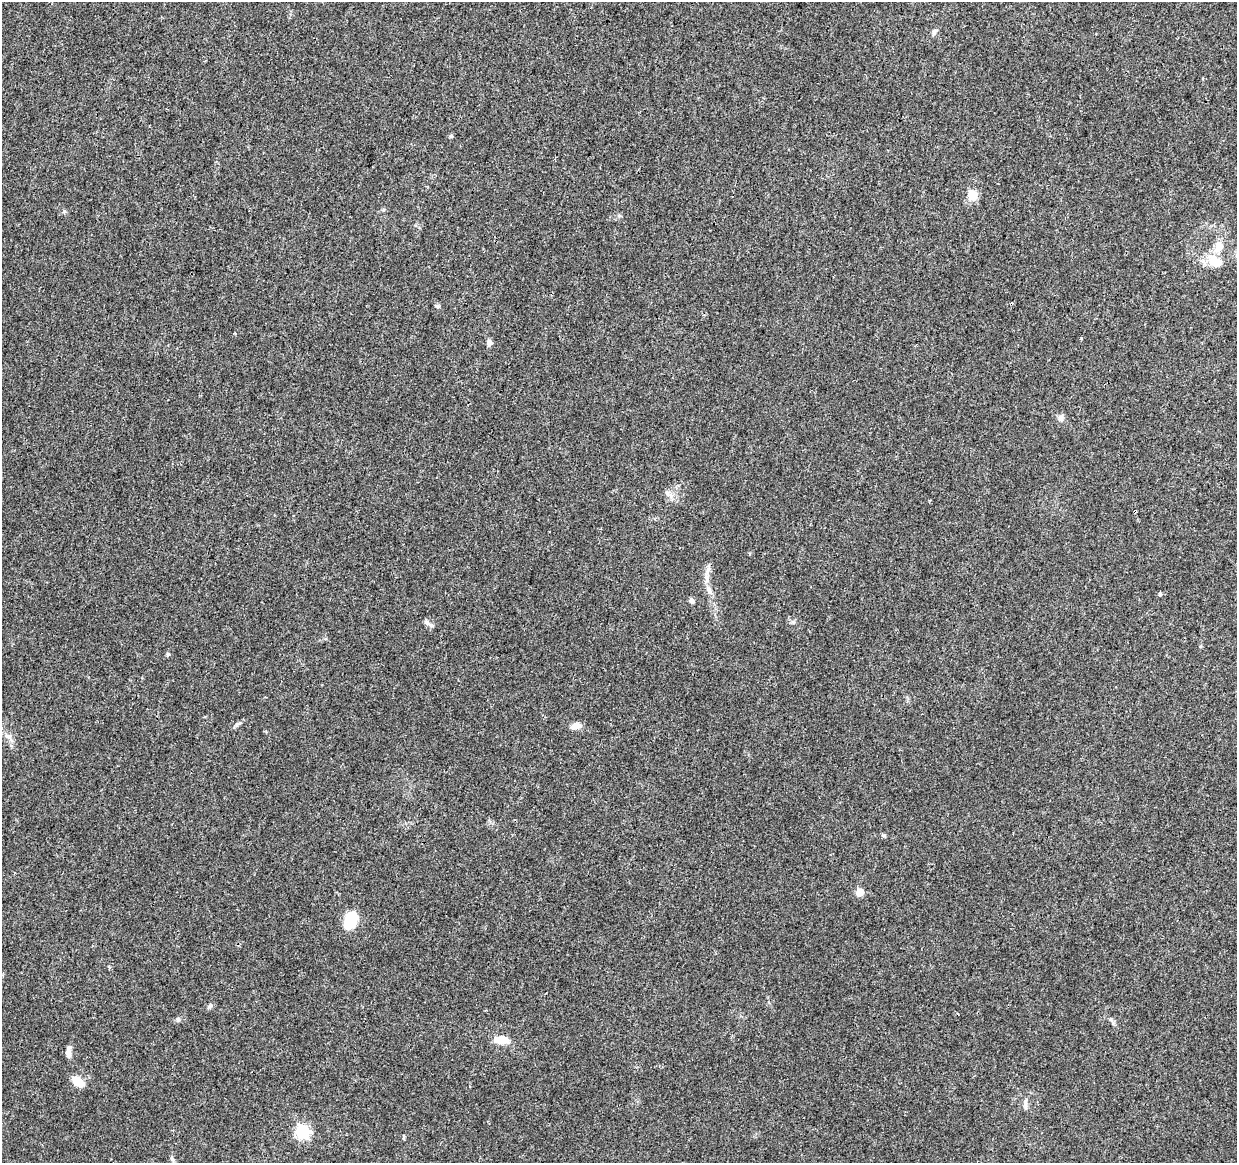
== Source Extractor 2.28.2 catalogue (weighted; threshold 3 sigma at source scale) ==
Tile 10 of 4 x 4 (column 2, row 3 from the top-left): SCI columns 1237-2471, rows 1386-2546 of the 4953 x 5153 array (HDU 1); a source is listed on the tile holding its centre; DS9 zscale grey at full resolution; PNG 1239 x 1165 px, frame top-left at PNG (2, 2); no overlay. Shown black and unused: <1% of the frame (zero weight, under 3 of 4 exposures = <1% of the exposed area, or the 3 px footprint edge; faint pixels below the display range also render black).
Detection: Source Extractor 2.28.2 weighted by HDU 2 'WHT'; one run over the whole footprint, this tile lists its part. Background 0.0224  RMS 0.0028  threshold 0.0127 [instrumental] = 3 sigma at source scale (4.5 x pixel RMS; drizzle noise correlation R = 1.50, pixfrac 1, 0.0396/0.0396 arcsec/px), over >= 5 px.
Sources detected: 28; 1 cosmic-ray / hot-pixel residue — not listed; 1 inside a brighter listed object's ellipse — not listed separately; the other 26 listed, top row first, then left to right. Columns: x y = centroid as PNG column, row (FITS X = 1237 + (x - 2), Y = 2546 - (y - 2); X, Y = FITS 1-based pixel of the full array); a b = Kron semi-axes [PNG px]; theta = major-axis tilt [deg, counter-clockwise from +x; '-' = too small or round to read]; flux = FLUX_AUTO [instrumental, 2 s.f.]
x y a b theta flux
934 32 8 5 59 0.67
451 136 5 5 - 0.42
972 195 6 6 - 12
1215 261 22 14 -38 5
437 306 7 4 -24 0.45
489 342 5 5 - 1.8
1061 418 9 7 68 1
667 493 7 4 -71 0.63
1135 511 3 3 - 4.3
708 570 9 5 71 1.1
709 590 15 6 -68 1.8
691 601 6 5 - 0.8
427 622 11 6 -45 1
168 654 6 3 19 0.34
576 726 15 8 8 1.7
8 736 12 5 -15 1
884 835 6 4 0 0.38
860 892 8 7 - 2.3
350 920 15 10 65 11
178 1019 6 5 - 0.53
501 1040 21 11 -4 3.4
68 1052 14 6 86 1.3
77 1081 14 8 -34 4
1025 1104 14 4 -88 0.88
303 1132 6 6 - 42
172 1159 7 5 -48 0.58
Overlapping masked pixels (flux is a lower limit): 1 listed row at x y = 1135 511
Unlisted compact peaks at least as high as the median listed source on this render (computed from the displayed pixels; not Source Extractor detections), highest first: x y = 64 211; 209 1007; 1081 338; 1160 594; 237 724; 793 622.